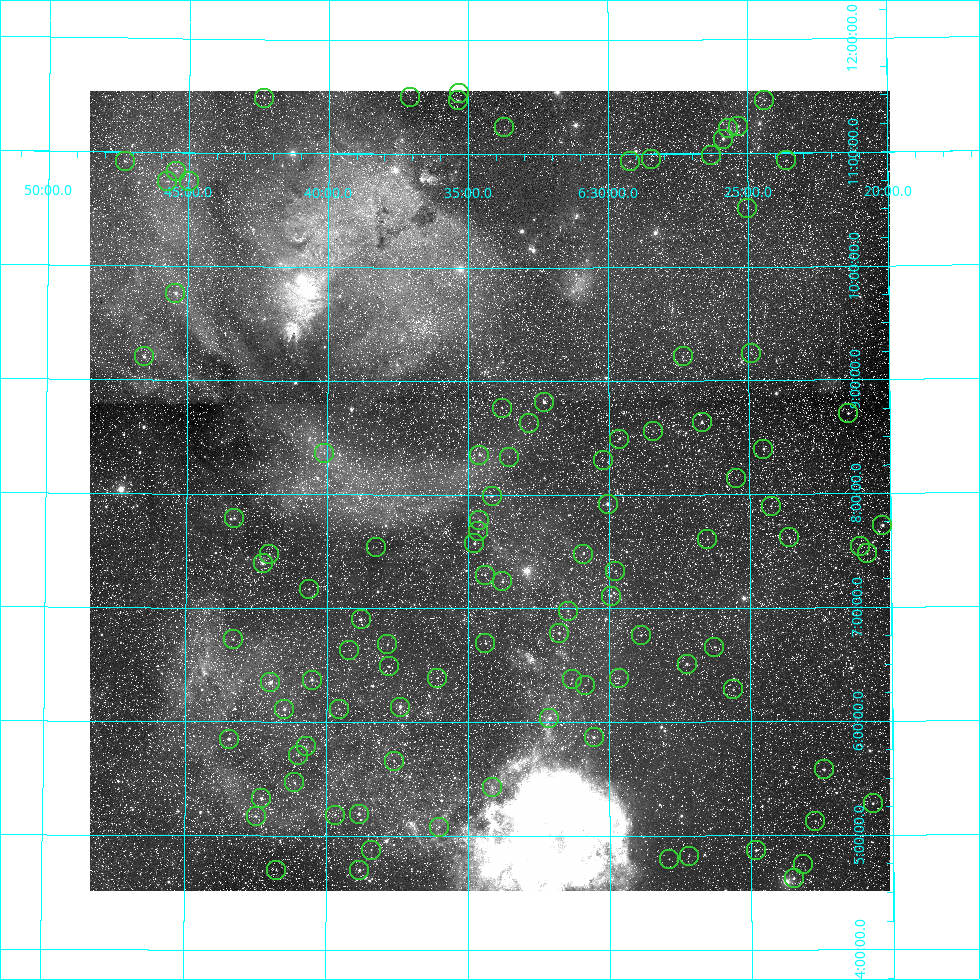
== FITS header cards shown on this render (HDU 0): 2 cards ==
NAXIS1  =                  800
NAXIS2  =                  800

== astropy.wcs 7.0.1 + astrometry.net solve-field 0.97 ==
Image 800 x 800 px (HDU 0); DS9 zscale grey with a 90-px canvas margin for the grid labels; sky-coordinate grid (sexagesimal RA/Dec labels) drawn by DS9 from the SOLVED WCS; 101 Tycho-2 reference stars matched to detected sources circled (green)
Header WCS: RA---TAN/DEC--TAN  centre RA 06:34:14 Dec +08:02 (98.56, +8.04 deg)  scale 31.7 arcsec/px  FOV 422.5' x 422.5'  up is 0 deg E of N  parity normal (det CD < 0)
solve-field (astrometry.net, Tycho-2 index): VERIFIED the header's WCS against the Tycho-2 star catalogue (verified at 3 index scales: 55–101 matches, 0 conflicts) and refined it, rather than solving blind
Solved WCS: RA---TAN-SIP/DEC--TAN-SIP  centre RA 06:34:14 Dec +08:02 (98.56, +8.04 deg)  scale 31.7 arcsec/px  FOV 422.5' x 422.6'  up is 0 deg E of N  parity normal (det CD < 0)
The solver's refit moves the header's centre by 2.2 arcsec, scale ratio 0.9999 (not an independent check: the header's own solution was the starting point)
Tycho-2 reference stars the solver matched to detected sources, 101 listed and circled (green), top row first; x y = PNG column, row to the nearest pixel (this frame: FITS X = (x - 90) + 1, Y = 800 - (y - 91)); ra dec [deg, ICRS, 3 dp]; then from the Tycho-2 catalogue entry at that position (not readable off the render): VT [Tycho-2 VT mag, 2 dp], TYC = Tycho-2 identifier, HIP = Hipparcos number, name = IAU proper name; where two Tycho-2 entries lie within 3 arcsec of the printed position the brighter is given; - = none
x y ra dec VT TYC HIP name
459 93 98.836 +11.535 10.27 741-262-1 - -
410 97 99.270 +11.497 9.90 741-233-1 - -
264 98 100.579 +11.487 8.42 754-2204-1 - -
458 100 98.843 +11.471 8.32 741-1118-1 - -
764 100 96.098 +11.462 9.40 740-1301-1 - -
738 126 96.334 +11.233 7.08 736-214-1 30552 -
504 127 98.432 +11.232 9.38 737-717-1 - -
728 128 96.421 +11.220 6.91 736-1489-1 - -
723 139 96.468 +11.126 6.39 736-1027-1 30602 -
711 155 96.576 +10.982 8.66 736-15-1 - -
651 159 97.110 +10.952 8.88 736-1297-1 - -
786 160 95.903 +10.933 7.74 736-302-1 - -
125 161 101.817 +10.916 8.92 751-2273-1 - -
630 161 97.305 +10.934 8.22 736-601-1 30905 Lusitânia
176 171 101.362 +10.835 8.95 750-430-1 - -
167 181 101.445 +10.747 8.58 750-536-1 - -
189 181 101.246 +10.753 8.09 750-344-1 32337 -
747 208 96.254 +10.518 7.84 736-370-1 30529 -
175 293 101.361 +9.766 6.69 750-176-1 32376 -
751 353 96.230 +9.241 9.08 732-3207-1 - -
144 356 101.637 +9.204 7.47 747-365-1 32464 -
683 356 96.835 +9.217 8.10 732-3088-1 - -
544 402 98.073 +8.818 7.00 733-108-1 31155 -
502 408 98.447 +8.763 9.94 733-904-1 - -
848 413 95.369 +8.706 7.94 731-326-1 - -
702 422 96.671 +8.635 8.16 732-1415-1 - -
529 423 98.209 +8.633 10.06 733-24-1 - -
653 431 97.104 +8.559 9.23 732-2275-1 - -
619 439 97.404 +8.492 7.68 732-1009-1 30939 -
763 449 96.123 +8.397 7.56 732-2396-1 30485 -
324 453 100.031 +8.364 9.69 746-915-1 - -
479 455 98.651 +8.352 9.21 733-1227-1 31365 -
509 457 98.384 +8.336 8.61 733-1218-1 - -
603 460 97.552 +8.306 8.94 732-2049-1 - -
736 478 96.366 +8.141 9.65 732-2771-1 30563 -
492 496 98.539 +7.991 8.38 733-2304-1 31328 -
608 504 97.510 +7.921 6.82 732-204-1 30970 -
771 506 96.060 +7.895 8.19 732-1570-1 - -
234 518 100.826 +7.789 8.75 746-1359-1 - -
479 520 98.649 +7.777 8.28 733-2394-1 - -
882 525 95.071 +7.719 6.79 731-1454-1 30120 -
478 531 98.661 +7.679 8.09 733-285-1 - -
789 537 95.900 +7.618 8.74 732-1670-1 - -
707 539 96.624 +7.606 8.83 732-2212-1 - -
474 543 98.693 +7.572 6.45 733-263-1 31385 -
860 546 95.276 +7.536 7.58 731-1235-1 30191 -
376 547 99.563 +7.541 10.03 733-817-1 - -
867 553 95.210 +7.470 8.47 144-688-1 - -
269 554 100.513 +7.474 8.52 159-102-1 - -
583 554 97.729 +7.480 9.97 158-439-1 - -
263 563 100.571 +7.398 7.05 159-2475-1 32094 -
615 571 97.444 +7.329 9.60 145-901-1 - -
485 575 98.599 +7.296 8.28 158-131-1 - -
502 581 98.444 +7.240 7.92 158-1315-1 31297 -
309 589 100.160 +7.169 8.89 159-1028-1 - -
611 596 97.483 +7.112 7.12 145-1837-1 30961 -
568 611 97.864 +6.979 9.47 158-1461-1 - -
361 619 99.700 +6.902 6.94 159-2094-1 31787 -
559 633 97.942 +6.785 7.40 158-2169-1 31118 -
641 635 97.218 +6.763 9.12 145-456-1 - -
233 639 100.831 +6.725 9.35 159-2614-1 - -
485 643 98.594 +6.695 7.55 158-2381-1 31347 -
387 644 99.465 +6.683 8.46 159-2477-1 31694 -
714 647 96.568 +6.659 9.37 145-650-1 - -
349 650 99.805 +6.632 10.03 159-2663-1 - -
687 664 96.813 +6.511 8.08 145-2716-1 30719 -
389 666 99.450 +6.491 7.83 159-2483-1 - -
437 678 99.021 +6.388 8.63 158-150-1 - -
619 678 97.413 +6.385 9.64 145-894-1 - -
572 679 97.827 +6.379 9.59 158-586-1 - -
312 680 100.133 +6.371 6.48 159-2503-1 31945 -
270 682 100.497 +6.345 6.34 159-3004-1 32067 -
585 685 97.712 +6.324 9.35 158-1682-1 - -
733 689 96.402 +6.285 8.11 145-1984-1 - -
400 707 99.350 +6.135 6.07 158-1594-1 31646 -
284 709 100.374 +6.111 7.03 159-1177-1 32034 -
339 709 99.890 +6.116 9.02 159-1185-1 - -
549 718 98.030 +6.036 6.70 158-2520-1 31147 -
594 737 97.637 +5.867 6.77 158-2278-1 31019 -
229 739 100.862 +5.849 7.27 159-1715-1 32212 -
306 746 100.179 +5.789 9.34 159-1917-1 - -
298 755 100.251 +5.707 9.17 159-845-1 - -
394 761 99.402 +5.659 8.57 159-979-1 - -
824 769 95.605 +5.576 8.08 140-184-1 - -
294 782 100.282 +5.470 9.24 155-38-1 - -
492 787 98.538 +5.431 9.30 154-1003-1 - -
261 798 100.574 +5.330 8.98 155-90-1 - -
873 803 95.178 +5.278 7.58 140-558-1 30154 -
359 814 99.712 +5.191 7.84 155-414-1 - -
335 815 99.924 +5.185 8.76 155-3158-1 - -
256 816 100.619 +5.171 8.55 155-572-1 - -
815 821 95.686 +5.126 8.36 141-860-1 30327 -
439 827 99.004 +5.080 9.83 154-845-1 - -
371 850 99.604 +4.881 8.87 155-2255-1 - -
756 850 96.209 +4.872 7.11 141-882-1 30513 -
689 856 96.802 +4.822 9.47 141-1327-1 - -
669 859 96.975 +4.796 9.19 141-1128-1 - -
803 864 95.796 +4.749 9.98 141-616-1 - -
276 870 100.440 +4.701 8.88 155-2514-1 - -
359 870 99.706 +4.701 6.54 155-2387-1 31790 -
794 878 95.877 +4.627 8.64 141-2248-1 - -